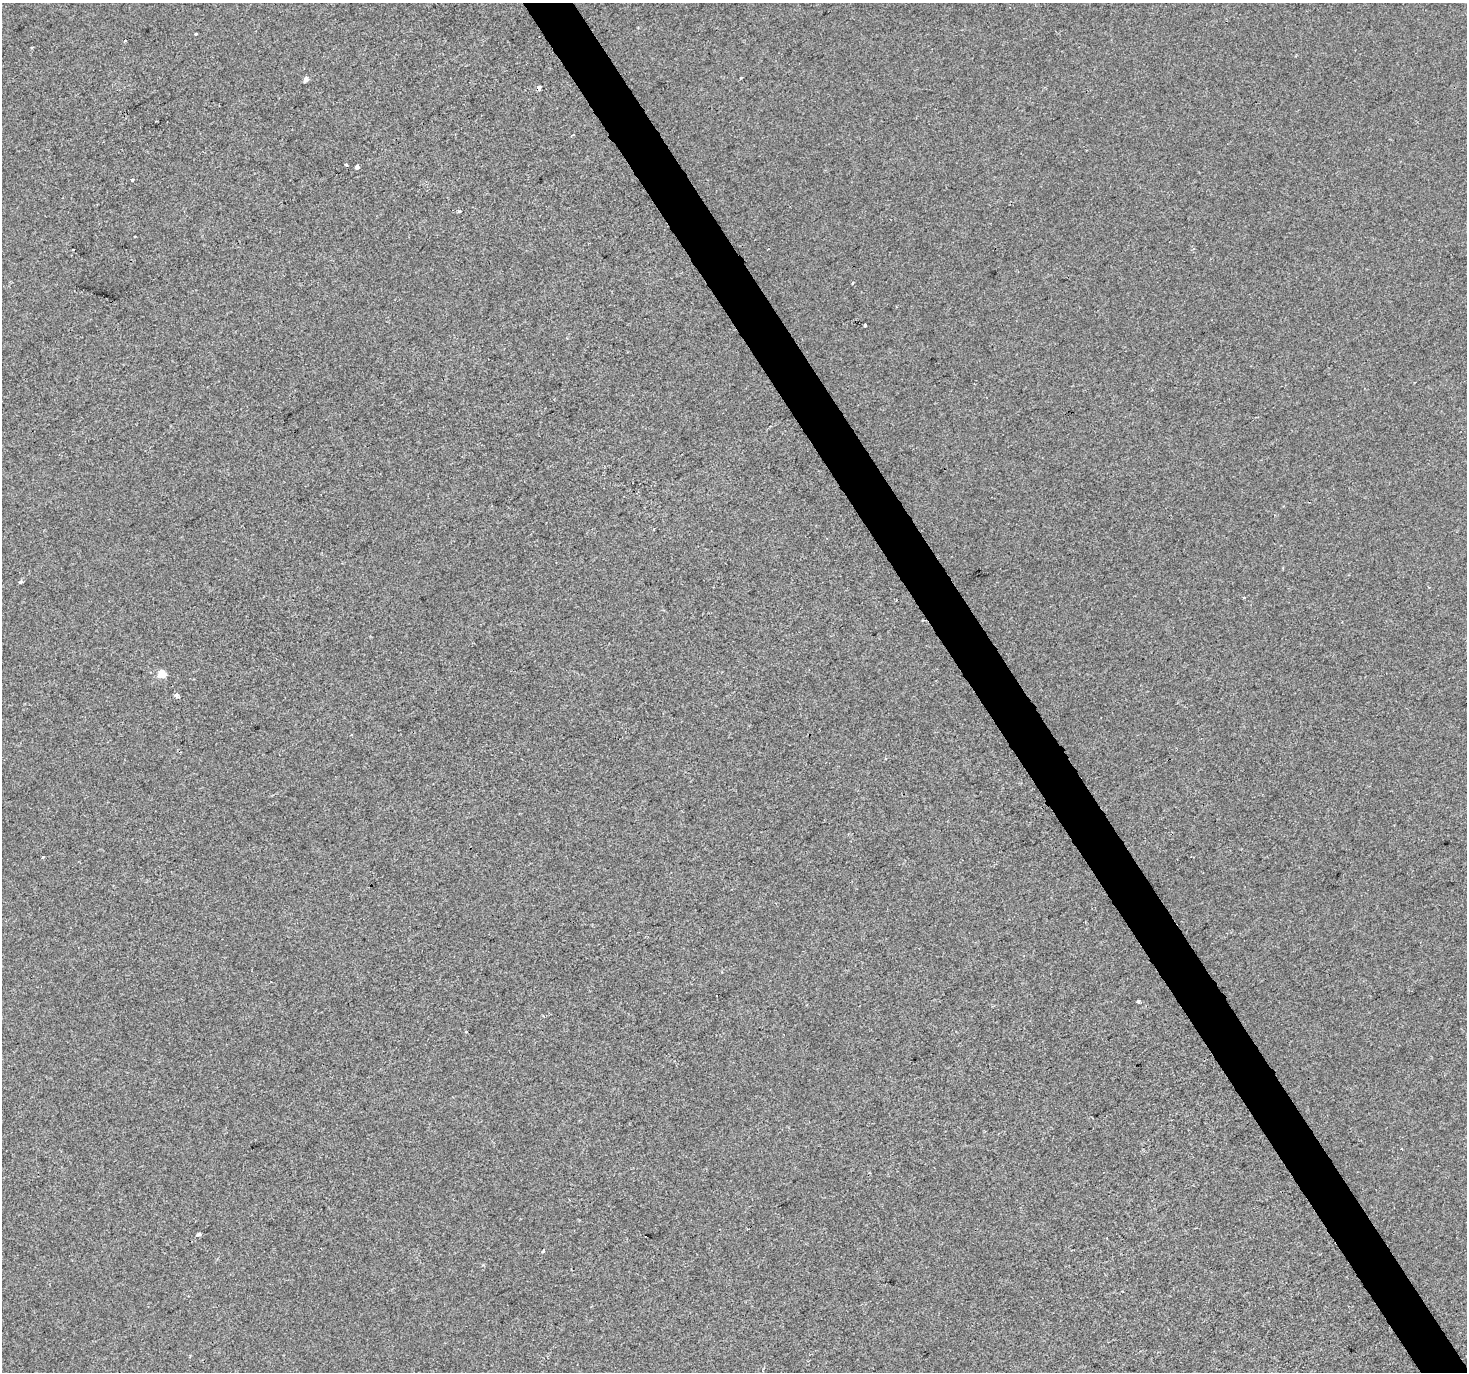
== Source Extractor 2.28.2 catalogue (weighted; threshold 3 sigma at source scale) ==
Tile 6 of 4 x 4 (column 2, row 2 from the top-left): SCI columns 1468-2932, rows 2912-4281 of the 5861 x 5763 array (HDU 1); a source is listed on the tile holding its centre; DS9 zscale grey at full resolution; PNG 1469 x 1374 px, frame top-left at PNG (2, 3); no overlay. Shown black and unused: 3% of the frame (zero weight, under 2 of 3 exposures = <1% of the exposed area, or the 3 px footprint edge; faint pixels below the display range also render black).
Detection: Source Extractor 2.28.2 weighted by HDU 2 'WHT'; one run over the whole footprint, this tile lists its part. Background 4.53e-05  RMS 0.0042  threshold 0.0189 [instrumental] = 3 sigma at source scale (4.5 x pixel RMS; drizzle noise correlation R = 1.50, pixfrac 1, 0.0396/0.0396 arcsec/px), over >= 5 px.
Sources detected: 22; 3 cosmic-ray / hot-pixel residue — not listed; the other 19 listed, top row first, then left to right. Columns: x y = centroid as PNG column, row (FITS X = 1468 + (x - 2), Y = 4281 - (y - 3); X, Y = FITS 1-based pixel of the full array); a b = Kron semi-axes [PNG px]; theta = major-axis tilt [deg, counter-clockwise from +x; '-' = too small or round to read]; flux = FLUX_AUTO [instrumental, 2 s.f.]
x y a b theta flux
196 34 3 3 - 1
124 41 3 2 - 1.1
741 78 3 2 - 0.91
306 80 5 5 - 1.4
538 88 4 3 - 7.1
346 165 4 3 - 1.5
357 167 3 3 - 5.1
132 180 4 3 - 0.8
459 212 4 3 - 0.46
135 236 3 2 - 0.29
865 325 3 3 - 2.6
20 582 3 3 - 1.3
1244 597 3 2 - 0.81
162 674 5 5 - 9.7
176 695 5 5 - 1.3
43 857 3 3 - 2.4
1138 1002 4 3 - 1.3
466 1032 4 2 - 0.32
199 1234 5 3 - 2.7